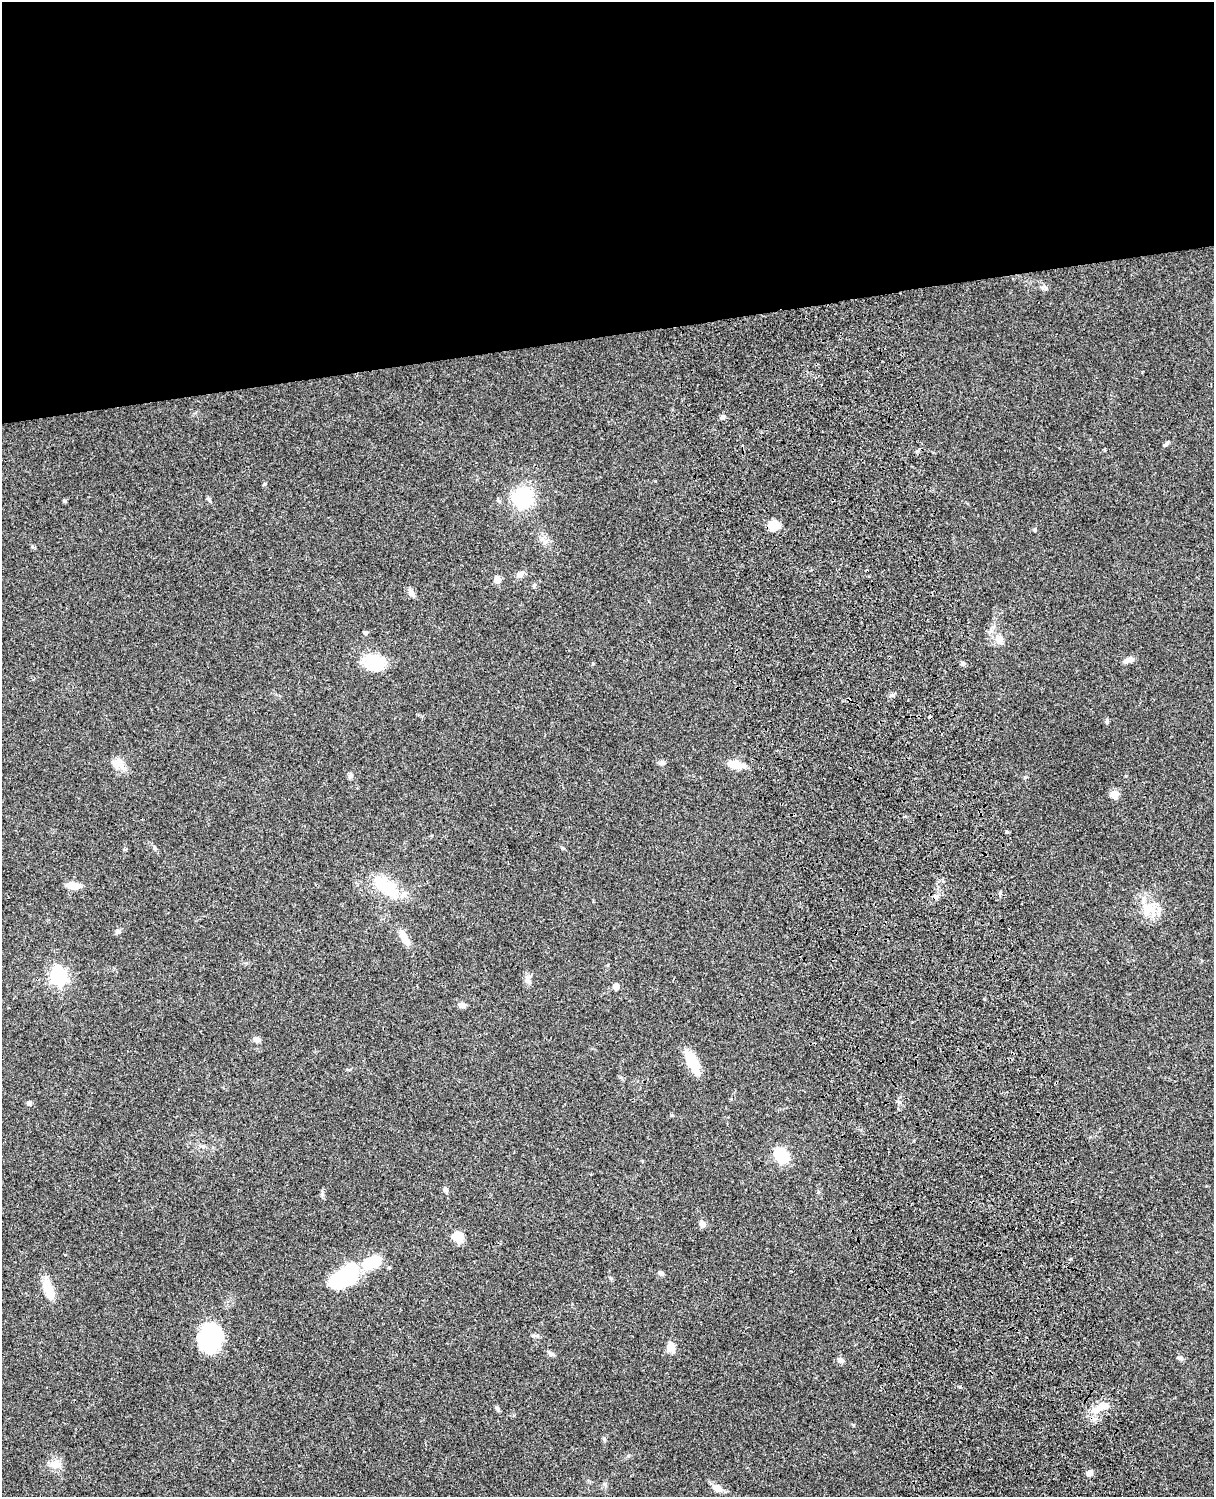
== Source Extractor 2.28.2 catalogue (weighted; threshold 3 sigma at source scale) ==
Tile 2 of 4 x 3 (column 2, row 1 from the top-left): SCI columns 1333-2544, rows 3272-4766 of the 5088 x 4934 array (HDU 1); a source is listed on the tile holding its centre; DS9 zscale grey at full resolution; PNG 1216 x 1499 px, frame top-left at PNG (2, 2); no overlay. Shown black and unused: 22% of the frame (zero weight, under 3 of 4 exposures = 6% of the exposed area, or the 3 px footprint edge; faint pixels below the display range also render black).
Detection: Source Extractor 2.28.2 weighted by HDU 2 'WHT'; one run over the whole footprint, this tile lists its part. Background 0.0873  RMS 0.0063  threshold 0.0284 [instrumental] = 3 sigma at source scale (4.5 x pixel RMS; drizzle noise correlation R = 1.50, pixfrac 1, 0.05/0.05 arcsec/px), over >= 5 px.
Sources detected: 58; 1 cosmic-ray / hot-pixel residue — not listed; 1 inside a brighter listed object's ellipse — not listed separately; the other 56 listed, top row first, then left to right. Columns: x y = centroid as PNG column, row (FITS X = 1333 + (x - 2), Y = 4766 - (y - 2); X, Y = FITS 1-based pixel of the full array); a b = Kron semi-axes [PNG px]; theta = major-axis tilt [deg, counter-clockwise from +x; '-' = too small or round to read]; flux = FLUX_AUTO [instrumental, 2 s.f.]
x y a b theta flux
723 417 6 6 - 1.6
1166 444 9 4 39 1.2
523 497 19 17 65 37
209 499 10 2 -55 0.9
65 501 5 4 - 0.76
774 525 12 11 - 8.2
1035 530 5 4 - 0.78
521 575 11 5 49 2.1
497 580 6 5 - 6
534 585 6 4 69 0.97
411 593 10 7 -60 2.5
365 632 6 5 - 1.2
1000 639 10 9 - 3.7
1130 659 9 7 9 2.6
373 662 22 20 -23 21
963 663 6 5 - 1.3
593 664 5 3 - 0.51
1107 721 6 5 - 0.99
118 764 15 13 -24 6.7
736 765 12 6 -11 14
350 776 9 5 80 1.5
1114 794 5 5 - 19
72 885 14 7 -3 7.1
386 886 36 17 -33 24
1149 909 24 17 -31 13
118 931 7 6 - 1.4
404 937 19 8 -59 6.8
58 976 7 7 - 210
528 981 9 7 -32 2.1
616 986 5 5 - 7.4
462 1005 8 6 -10 2.7
256 1040 8 6 -22 2.5
692 1062 24 10 -63 18
29 1103 5 5 - 1.9
781 1155 14 10 -38 26
445 1189 7 6 - 1.4
818 1192 5 3 - 0.74
702 1224 9 7 -45 2.3
458 1237 10 8 -72 11
372 1262 20 12 22 20
389 1267 4 4 - 0.74
660 1273 8 5 -29 1.5
345 1276 30 15 34 55
610 1278 6 4 -69 0.76
48 1289 23 9 -72 14
210 1338 25 19 68 71
670 1347 12 8 -76 5.3
550 1354 9 5 -36 1.5
1180 1358 8 5 -14 1.4
840 1360 8 7 - 2
1102 1407 23 8 20 7.3
498 1409 9 4 -65 1.2
604 1439 6 5 - 0.96
56 1464 15 11 0 5.4
1089 1473 6 6 - 3.4
717 1488 9 7 -28 6.1
Unlisted compact peaks at least as high as the median listed source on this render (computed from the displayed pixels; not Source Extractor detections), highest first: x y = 264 484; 32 547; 662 762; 671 1115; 1025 777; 891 695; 853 1425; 1046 288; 899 1102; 322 1195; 537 1336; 628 1456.